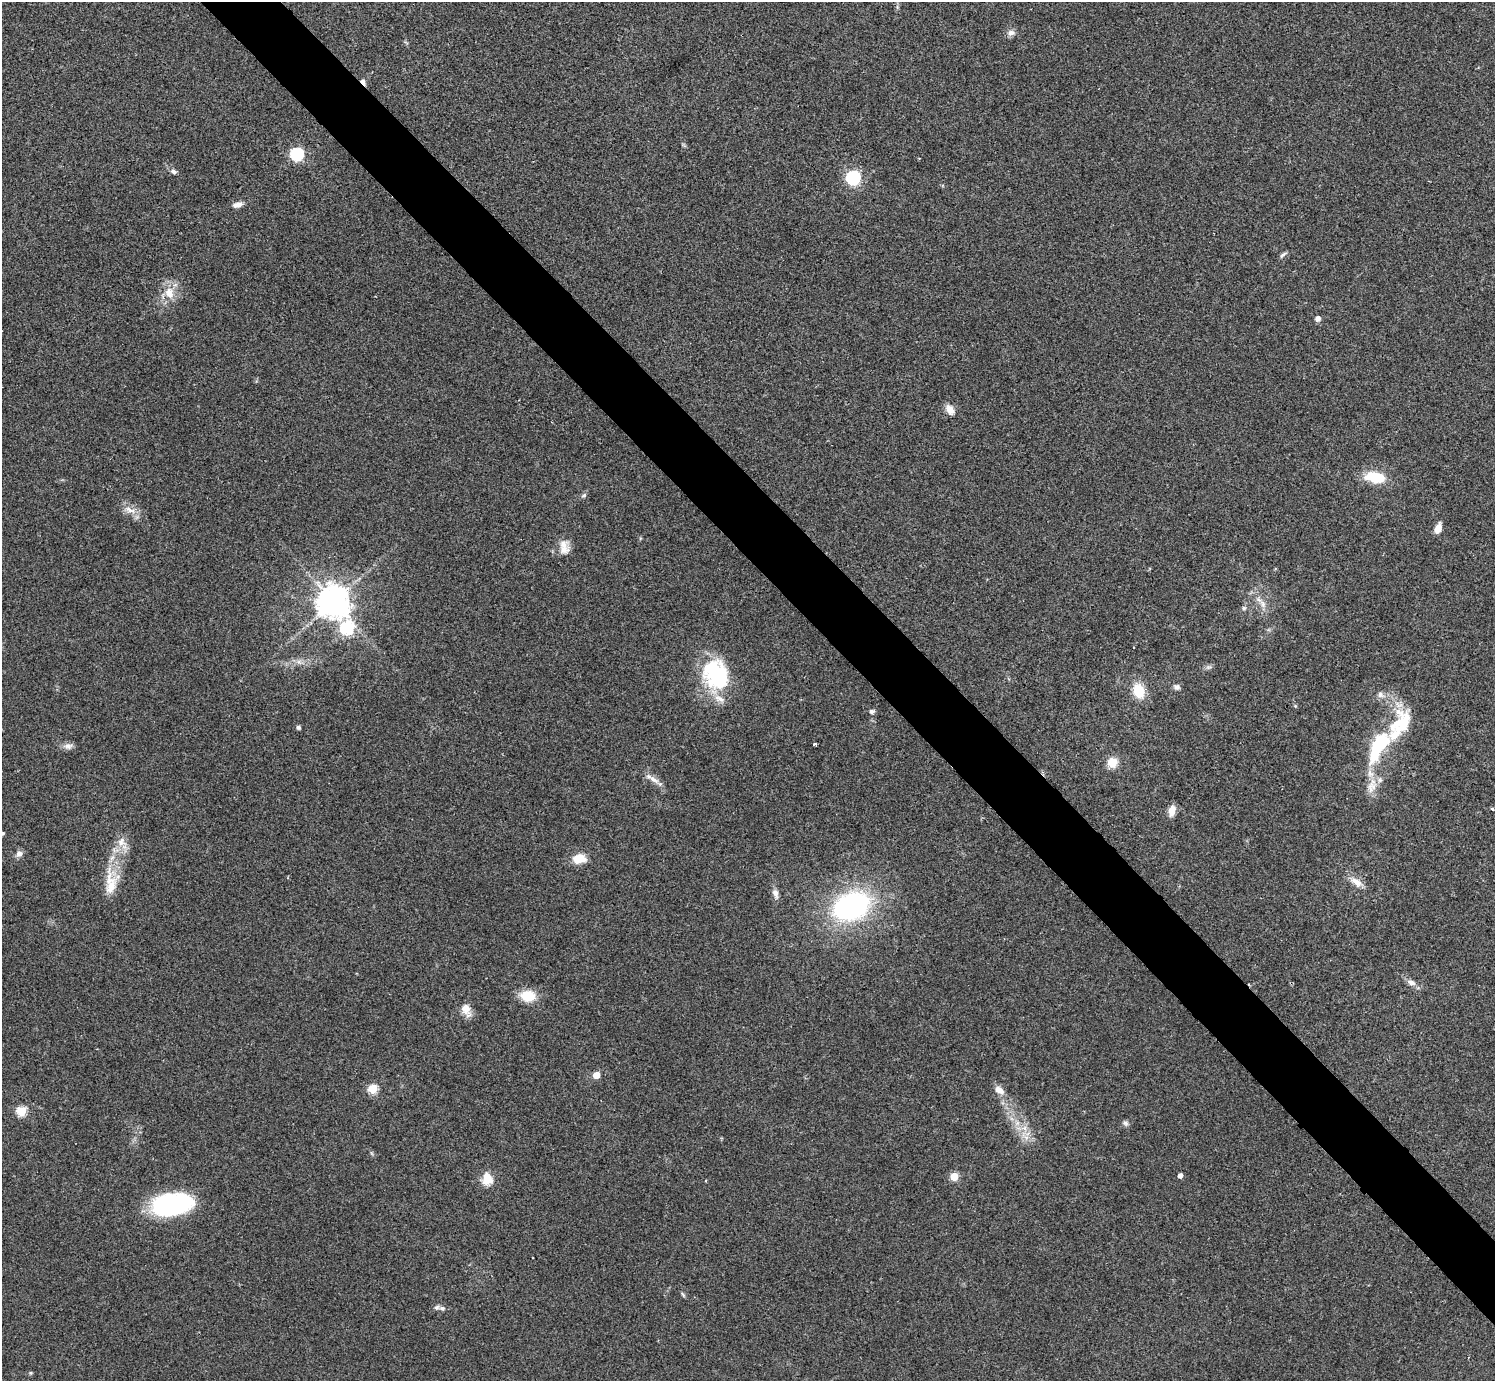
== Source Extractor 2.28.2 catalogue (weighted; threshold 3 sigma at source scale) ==
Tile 6 of 4 x 4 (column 2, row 2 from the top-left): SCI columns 1494-2986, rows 2917-4295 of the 5974 x 5972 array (HDU 1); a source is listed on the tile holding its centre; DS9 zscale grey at full resolution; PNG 1497 x 1383 px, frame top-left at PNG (2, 2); no overlay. Shown black and unused: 5% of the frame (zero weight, under 2 of 3 exposures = <1% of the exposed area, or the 3 px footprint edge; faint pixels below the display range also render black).
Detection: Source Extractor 2.28.2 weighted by HDU 2 'WHT'; one run over the whole footprint, this tile lists its part. Background 0.0473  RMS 0.0066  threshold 0.0298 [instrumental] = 3 sigma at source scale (4.5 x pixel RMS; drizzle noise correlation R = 1.50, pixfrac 1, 0.05/0.05 arcsec/px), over >= 5 px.
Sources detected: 70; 1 inside a brighter object's white glare — not listed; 6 inside a brighter listed object's ellipse — not listed separately; the other 63 listed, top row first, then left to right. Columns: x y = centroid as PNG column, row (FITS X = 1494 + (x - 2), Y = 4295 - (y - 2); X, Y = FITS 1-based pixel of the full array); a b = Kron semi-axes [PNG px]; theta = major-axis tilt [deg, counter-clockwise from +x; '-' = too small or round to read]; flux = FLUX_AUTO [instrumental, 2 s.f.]
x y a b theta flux
1011 33 11 8 13 3.1
363 82 9 4 -55 2.6
684 145 9 3 -45 0.95
297 154 6 6 - 100
919 158 3 2 - 0.56
174 171 8 5 -20 2.1
853 177 6 6 - 150
237 205 12 7 16 4
1283 255 11 5 37 1.7
169 293 17 13 -77 11
1318 319 6 6 - 2.9
950 410 14 9 -56 5.1
1375 477 20 10 -7 25
584 495 8 5 30 1.4
130 510 20 8 -23 6.8
1438 528 11 7 68 5.8
564 550 20 13 37 6.6
333 601 11 10 - 1000
1263 604 13 8 -64 5
1244 608 7 5 1 1.4
346 628 7 6 - 100
299 662 8 6 -44 2.5
1209 667 9 6 25 1.8
716 673 38 33 68 57
1177 687 8 7 - 2.1
1139 691 15 12 -70 18
1381 695 12 8 -27 3.9
1295 706 5 5 - 0.75
872 711 7 6 - 1.7
1400 724 48 23 61 39
298 727 5 4 - 1.5
815 744 4 3 - 1.3
1379 745 31 12 62 53
68 746 14 8 7 3.4
1112 762 11 10 - 9.8
652 779 24 6 -32 5.4
1371 787 19 13 66 8.9
1492 809 4 3 - 1.2
1172 811 12 7 79 6.3
2 833 5 4 - 1.6
121 842 15 12 -50 7.6
19 854 9 8 - 3
579 859 17 11 3 11
111 882 42 18 86 22
1356 882 19 9 -34 6.7
775 893 13 7 -73 3.7
851 906 27 18 23 160
1411 982 13 7 -21 3.8
528 996 15 11 -5 17
466 1010 18 11 -66 7
596 1075 5 5 - 12
372 1089 5 5 - 37
999 1090 15 9 -38 5.5
21 1111 5 5 - 44
1125 1123 9 7 -37 1.9
1025 1136 20 7 -49 7.5
954 1176 5 5 - 25
1180 1176 4 4 - 3.2
488 1181 18 11 14 7.3
172 1204 36 18 9 110
683 1295 9 3 -56 1.1
442 1308 8 6 -7 2.2
30 1373 5 4 - 0.87
Overlapping masked pixels (flux is a lower limit): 1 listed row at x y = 363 82
Isophote crosses this tile's border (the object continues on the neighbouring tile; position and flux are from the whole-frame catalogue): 1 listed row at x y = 2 833